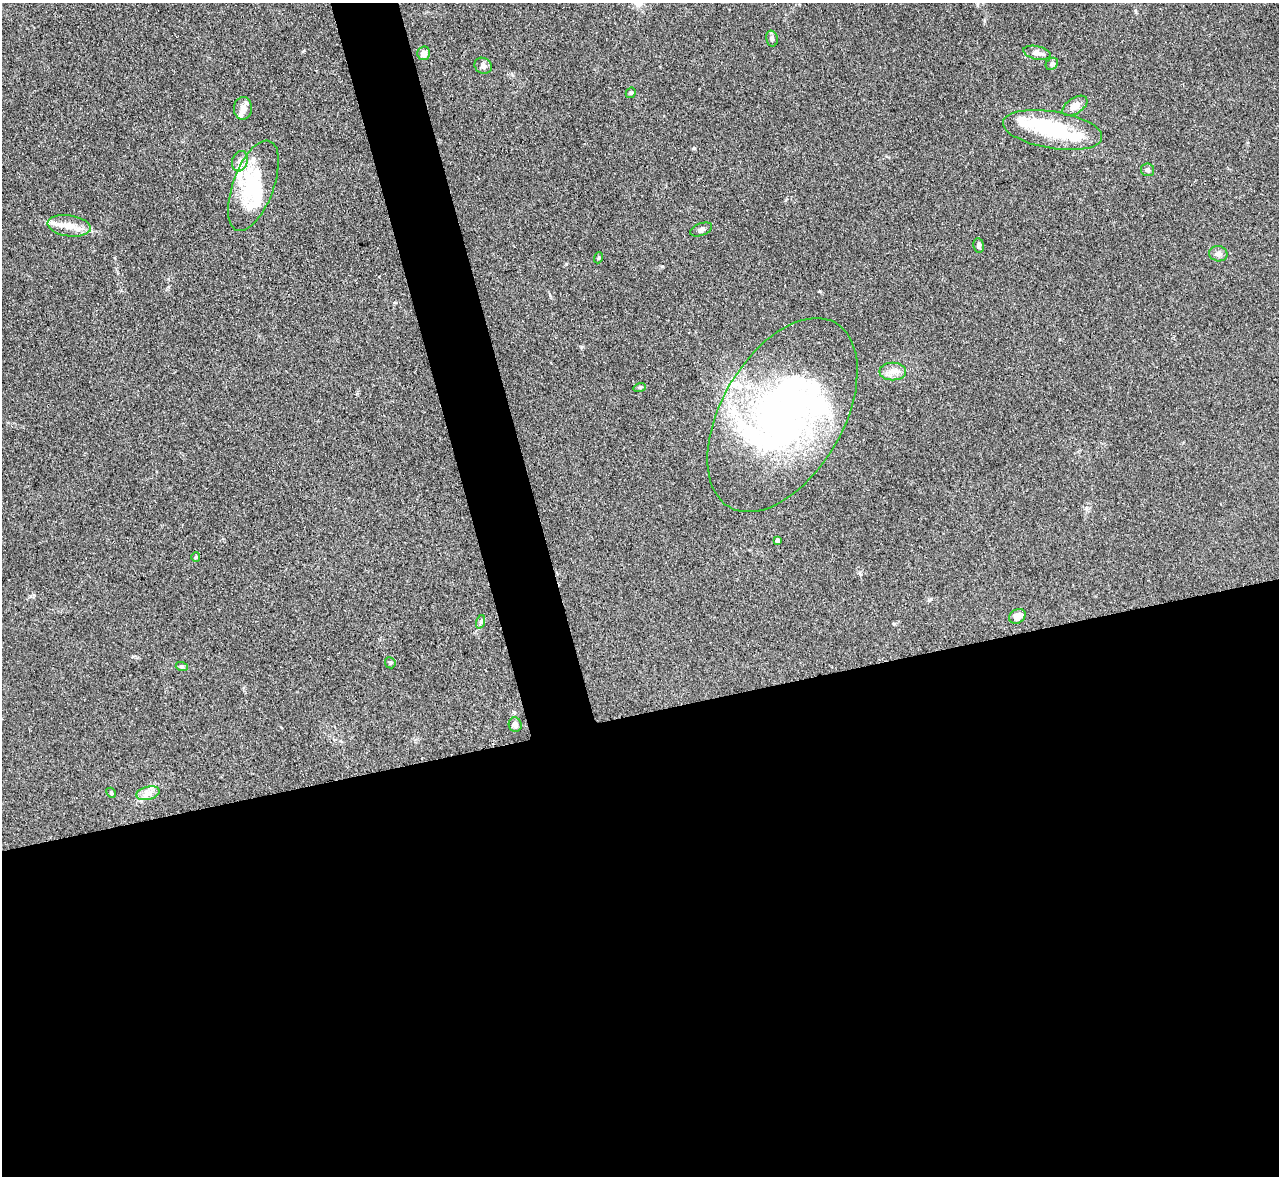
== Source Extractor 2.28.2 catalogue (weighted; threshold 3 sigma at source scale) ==
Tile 15 of 4 x 4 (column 3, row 4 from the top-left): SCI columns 2565-3841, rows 146-1319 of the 5127 x 5108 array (HDU 1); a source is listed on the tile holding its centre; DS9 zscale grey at full resolution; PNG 1281 x 1178 px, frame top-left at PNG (2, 3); each listed source drawn as its Kron ellipse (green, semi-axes under 4 px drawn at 4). Shown black and unused: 43% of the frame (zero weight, under 3 of 4 exposures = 1% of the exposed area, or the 3 px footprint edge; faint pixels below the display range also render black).
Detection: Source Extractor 2.28.2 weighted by HDU 2 'WHT'; one run over the whole footprint, this tile lists its part. Background 0.334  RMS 0.0099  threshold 0.0443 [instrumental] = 3 sigma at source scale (4.5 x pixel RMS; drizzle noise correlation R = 1.50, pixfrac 1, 0.05/0.05 arcsec/px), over >= 5 px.
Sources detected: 39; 5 inside a brighter object's white glare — neither listed nor drawn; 5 inside a brighter listed object's ellipse — not listed separately; the other 29 listed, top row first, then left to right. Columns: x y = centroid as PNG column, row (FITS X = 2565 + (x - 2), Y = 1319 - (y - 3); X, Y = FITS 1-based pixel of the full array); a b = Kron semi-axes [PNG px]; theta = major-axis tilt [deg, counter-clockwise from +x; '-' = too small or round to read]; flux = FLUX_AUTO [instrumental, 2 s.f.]
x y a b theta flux
772 39 8 6 -77 2.3
424 53 7 6 - 5.9
1037 53 14 6 -13 5
1052 64 7 5 45 2
483 66 9 7 -33 4.1
631 93 5 5 - 1.5
1075 106 14 7 34 8.7
243 108 11 9 88 7.3
1053 130 50 18 -9 66
240 161 10 7 72 5.1
1147 170 6 6 - 2.2
253 186 48 20 70 57
69 226 21 10 -9 14
701 229 11 6 20 3.5
979 246 7 5 -83 3
1218 254 9 7 -13 4.2
598 258 5 3 - 1.1
893 372 13 9 0 7.8
640 387 6 4 18 1.4
782 415 106 61 60 410
777 541 4 4 - 3.7
196 557 5 4 - 1.2
1017 616 9 6 32 11
480 622 7 4 70 1.9
390 663 6 5 - 1.4
182 667 6 4 -19 1.5
515 725 7 6 - 4
111 793 5 4 - 1.2
148 793 12 6 14 6.3
Unlisted compact peaks at least as high as the median listed source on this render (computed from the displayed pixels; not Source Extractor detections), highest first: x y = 694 148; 662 266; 820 291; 34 595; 931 599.